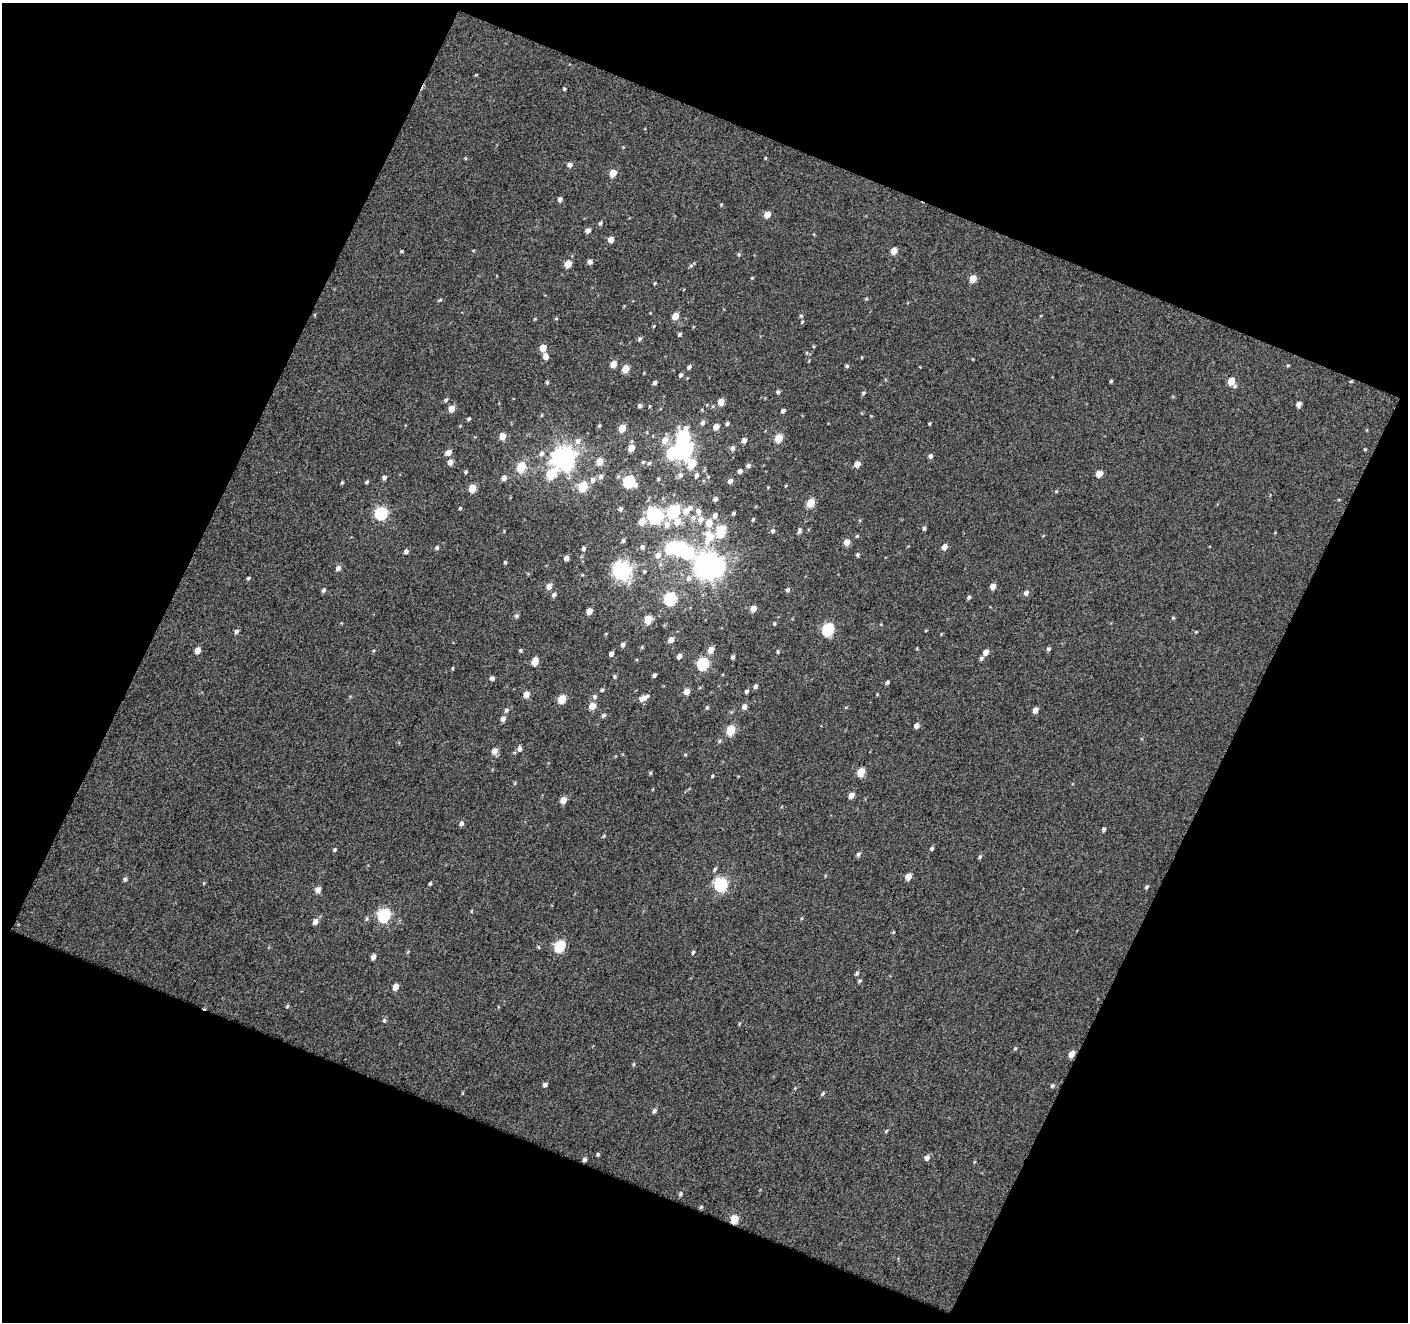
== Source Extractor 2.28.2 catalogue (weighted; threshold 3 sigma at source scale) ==
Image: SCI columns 1-1406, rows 59-1378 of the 1407 x 1433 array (HDU 1 of 3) = the unmasked area's bounding box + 8 px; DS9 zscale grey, full resolution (1 PNG px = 1 image px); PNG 1410 x 1324 px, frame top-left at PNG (2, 3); no overlay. Shown black and unused: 44% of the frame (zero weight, under 3 of 4 exposures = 1% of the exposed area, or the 3 px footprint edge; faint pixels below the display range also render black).
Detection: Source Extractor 2.28.2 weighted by HDU 2 'WHT'. Background 0.615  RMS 3.9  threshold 17.7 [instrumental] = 3 sigma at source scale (4.5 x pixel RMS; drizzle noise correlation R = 1.50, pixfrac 1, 0.0396/0.0396 arcsec/px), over >= 5 px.
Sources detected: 240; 5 inside a brighter object's white glare — not listed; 2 inside a brighter listed object's ellipse — not listed separately; the other 233 listed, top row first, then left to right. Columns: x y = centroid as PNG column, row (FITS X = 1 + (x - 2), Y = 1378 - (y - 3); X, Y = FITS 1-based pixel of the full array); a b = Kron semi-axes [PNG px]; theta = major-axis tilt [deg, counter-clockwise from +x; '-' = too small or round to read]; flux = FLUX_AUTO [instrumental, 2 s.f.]
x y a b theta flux
564 89 3 3 - 460
765 158 4 3 - 310
570 165 6 5 - 1300
613 173 5 5 - 5400
560 199 5 4 - 1400
721 204 5 3 - 350
767 215 5 5 - 3900
600 223 5 4 - 690
588 230 5 4 - 1800
611 239 5 5 - 3000
401 251 4 3 - 400
894 251 5 5 - 4100
739 254 5 4 - 490
590 262 5 5 - 1400
568 264 5 5 - 6000
691 266 6 4 1 580
973 278 5 5 - 5700
866 299 5 3 - 410
440 300 5 4 - 450
675 316 5 5 - 5000
801 316 5 5 - 580
556 319 5 3 - 330
679 334 4 4 - 680
639 339 6 5 - 720
543 348 5 5 - 5400
545 356 6 5 - 2400
613 364 5 5 - 4400
1288 365 5 3 - 360
847 366 5 4 - 620
689 367 5 4 - 1000
625 369 5 5 - 6800
681 375 5 4 - 900
1111 381 4 4 - 480
1231 381 6 5 - 6500
1351 381 5 3 - 360
547 382 5 4 - 530
655 382 4 4 - 1100
778 392 4 4 - 740
863 393 4 4 - 520
446 400 6 4 28 660
721 402 5 5 - 4100
1299 404 5 4 - 1700
640 406 5 5 - 850
451 409 5 5 - 4200
783 411 4 4 - 1000
468 419 4 3 - 600
703 423 6 5 - 1100
727 424 5 4 - 670
929 424 4 3 - 380
599 426 5 4 - 600
716 427 5 5 - 2900
622 428 5 5 - 5600
502 436 6 5 - 4400
683 437 8 6 69 47000
778 438 5 5 - 9400
665 440 7 7 - 4100
744 440 5 5 - 1800
577 441 8 7 - 1800
631 448 5 5 - 4100
733 448 7 5 75 1200
1365 449 4 4 - 340
683 451 9 6 31 120000
449 452 6 5 - 2500
541 453 6 6 - 1300
930 456 5 5 - 1100
563 458 8 8 - 310000
599 461 5 5 - 5600
450 462 5 5 - 2500
649 463 6 4 44 470
692 464 8 6 -42 9800
857 464 5 5 - 2800
748 466 5 5 - 940
521 467 6 5 - 15000
740 471 4 4 - 1400
465 472 5 4 - 500
551 474 7 5 52 19000
1099 474 5 5 - 4100
680 475 7 7 - 1300
696 475 6 5 - 1100
384 477 5 4 - 1000
601 477 6 6 - 1200
504 478 6 5 - 1800
658 479 4 4 - 460
593 480 7 6 - 1400
629 481 7 6 - 32000
730 481 5 5 - 1400
366 482 5 4 - 590
342 483 4 3 - 480
583 486 6 5 - 15000
785 486 4 3 - 320
472 488 5 5 - 7200
715 499 5 4 - 1200
810 503 6 5 - 8900
460 508 4 4 - 410
620 509 4 4 - 700
686 511 8 8 - 3300
698 511 8 7 - 1900
673 512 7 6 - 40000
381 513 6 6 - 44000
734 513 4 3 - 670
655 515 8 7 - 87000
715 515 6 5 - 1700
693 518 7 7 - 1500
753 519 5 3 - 450
700 520 8 7 - 2600
677 521 8 8 - 4100
642 522 6 6 - 4100
709 523 7 6 - 4500
667 525 9 8 - 2500
924 528 5 4 - 630
799 530 7 5 72 930
721 531 7 5 75 24000
772 531 5 5 - 750
710 536 13 9 -54 6600
857 536 5 4 - 450
623 540 5 4 - 680
847 542 6 5 - 3100
437 547 5 4 - 730
642 547 5 5 - 1100
944 547 6 5 - 2300
583 548 4 4 - 820
679 548 7 6 - 43000
406 551 5 5 - 1200
658 555 8 7 - 2000
857 555 4 4 - 620
566 558 4 4 - 1800
505 562 4 4 - 490
338 568 6 5 - 1500
707 569 7 6 - 200000
622 571 7 7 - 160000
582 575 5 3 - 310
248 578 5 3 - 540
689 578 8 7 - 1800
549 586 6 5 - 2400
993 586 5 5 - 2600
323 590 6 5 - 840
787 590 5 5 - 780
1026 593 6 5 - 1300
554 595 5 5 - 1100
969 597 5 4 - 760
670 598 6 6 - 44000
753 609 5 5 - 3300
589 611 5 4 - 3600
516 616 6 5 - 810
1173 618 5 3 - 370
648 619 5 5 - 8700
774 623 4 3 - 470
828 629 6 6 - 34000
236 631 6 5 - 940
1196 632 4 3 - 320
671 640 5 5 - 2600
623 645 5 5 - 1100
642 647 6 3 72 410
1048 649 5 4 - 720
198 650 5 4 - 3200
520 650 5 4 - 480
711 650 6 5 - 3500
778 651 5 3 - 470
986 652 6 5 - 2300
611 654 5 4 - 1300
679 656 5 4 - 1700
733 657 4 4 - 770
981 658 6 5 - 700
535 661 5 5 - 6500
703 664 6 5 - 39000
452 668 4 3 - 370
654 675 4 3 - 850
615 676 5 4 - 600
492 678 6 5 - 950
887 682 5 4 - 660
755 686 6 4 71 870
602 690 4 4 - 670
686 691 5 5 - 3400
746 691 5 4 - 780
526 695 5 5 - 3100
595 697 6 6 - 890
643 698 12 5 23 2600
562 699 5 5 - 9100
592 706 6 5 - 4700
707 707 5 4 - 490
744 707 5 5 - 1700
506 710 5 5 - 750
1035 710 5 4 - 2100
604 715 6 5 - 770
503 719 5 5 - 1800
916 726 5 4 - 1700
730 730 6 5 - 15000
519 749 7 5 88 1100
494 751 6 5 - 2500
685 755 5 3 - 350
861 772 6 5 - 9000
650 773 5 4 - 470
712 776 5 3 - 350
851 795 6 5 - 2400
563 800 5 5 - 4200
461 823 5 5 - 1200
1104 829 5 4 - 790
604 836 7 2 46 380
335 849 4 4 - 520
932 849 4 4 - 590
858 854 6 5 - 880
980 857 6 4 61 500
715 869 5 4 - 600
908 877 5 4 - 3600
125 879 5 5 - 780
430 884 4 3 - 560
721 884 6 6 - 54000
1146 887 5 4 - 590
318 890 5 5 - 2400
384 915 6 6 - 49000
315 921 7 5 66 1900
559 946 6 5 - 30000
539 947 5 3 - 420
693 952 4 3 - 610
373 957 5 4 - 1800
857 973 6 4 63 640
859 981 5 4 - 520
395 987 5 4 - 3400
287 1006 5 4 - 420
384 1020 6 5 - 710
1015 1048 5 4 - 400
1072 1054 6 5 - 3100
545 1084 5 4 - 1100
1052 1086 6 5 - 600
823 1093 7 3 46 560
654 1111 6 5 - 820
886 1131 6 3 46 420
598 1154 4 4 - 510
927 1158 6 5 - 1700
584 1159 4 4 - 880
681 1194 5 5 - 600
701 1207 5 4 - 460
734 1219 5 5 - 10000
Overlapping masked pixels (flux is a lower limit): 2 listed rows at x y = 1072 1054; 734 1219